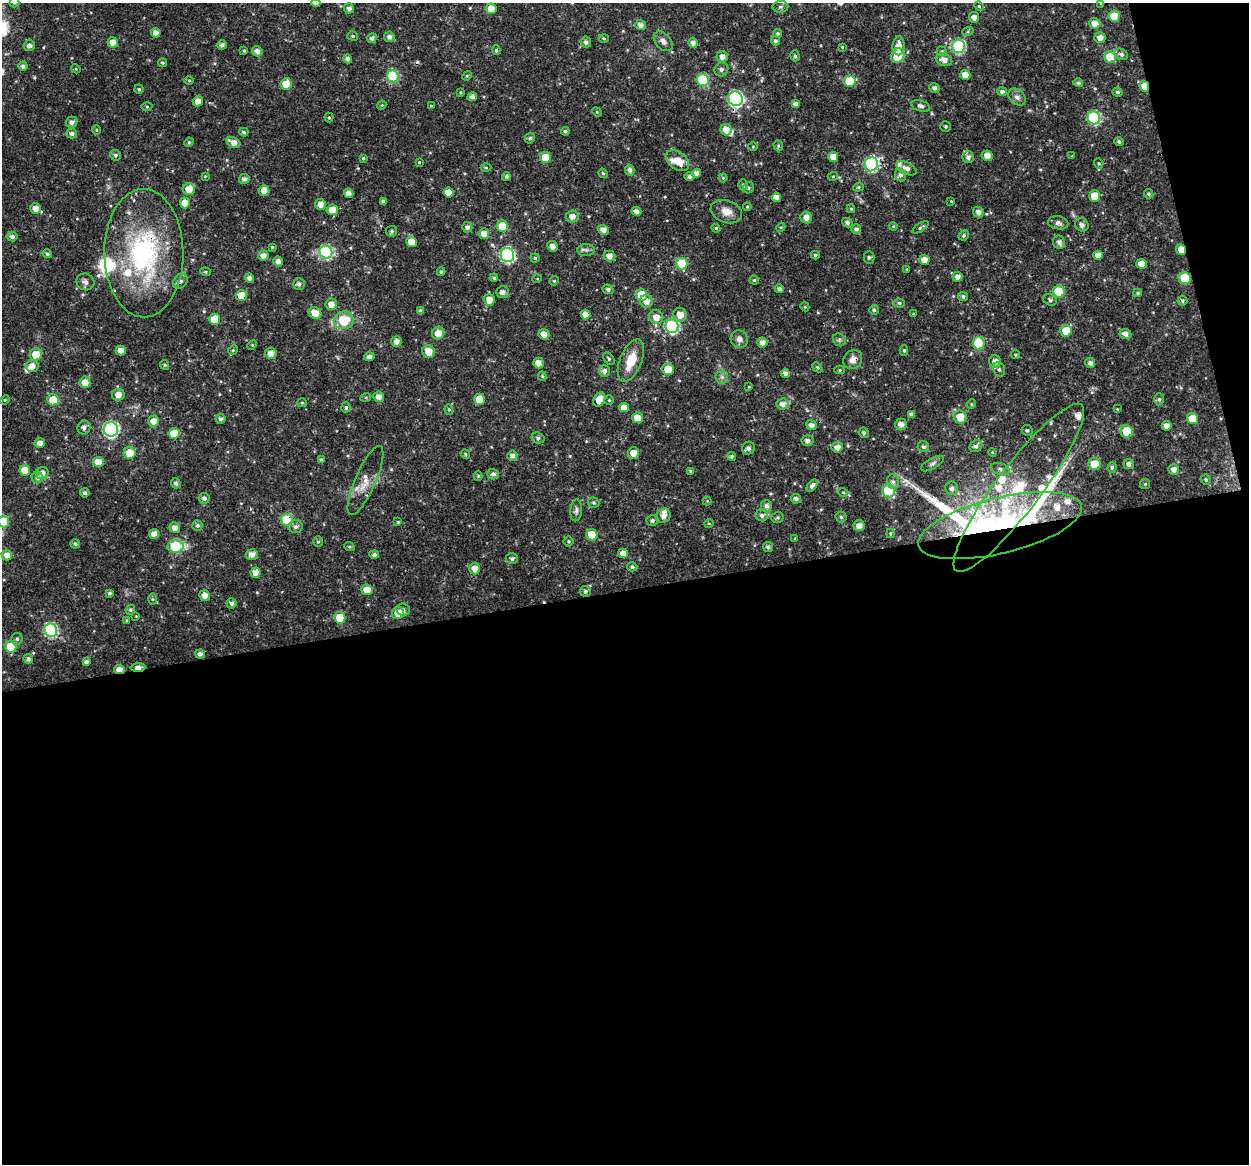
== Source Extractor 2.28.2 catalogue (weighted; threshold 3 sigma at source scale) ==
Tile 16 of 4 x 4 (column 4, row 4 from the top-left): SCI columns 3743-4989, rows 39-1200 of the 4991 x 4774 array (HDU 1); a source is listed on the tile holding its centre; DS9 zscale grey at full resolution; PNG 1251 x 1166 px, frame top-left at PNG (2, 3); each listed source drawn as its Kron ellipse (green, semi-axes under 4 px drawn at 4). Shown black and unused: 52% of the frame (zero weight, under 3 of 4 exposures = <1% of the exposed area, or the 3 px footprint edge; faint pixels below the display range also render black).
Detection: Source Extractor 2.28.2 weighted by HDU 2 'WHT'; one run over the whole footprint, this tile lists its part. Background 0.0238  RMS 0.0018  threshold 0.00808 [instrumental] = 3 sigma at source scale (4.5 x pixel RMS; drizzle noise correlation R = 1.50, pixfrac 1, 0.0396/0.0396 arcsec/px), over >= 5 px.
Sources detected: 388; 3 inside a brighter object's white glare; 2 cosmic-ray / hot-pixel residue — neither listed nor drawn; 18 inside a brighter listed object's ellipse — not listed separately; the other 365 listed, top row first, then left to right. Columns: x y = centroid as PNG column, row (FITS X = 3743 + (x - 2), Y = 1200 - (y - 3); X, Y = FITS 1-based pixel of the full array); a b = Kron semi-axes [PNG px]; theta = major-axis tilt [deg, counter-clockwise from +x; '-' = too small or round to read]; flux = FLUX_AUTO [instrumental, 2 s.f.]
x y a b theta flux
14 3 5 4 - 0.29
316 3 4 4 - 0.62
1101 3 4 3 - 0.17
979 6 5 4 - 0.22
780 7 8 6 -1 0.46
349 8 5 5 - 0.71
491 9 5 5 - 2.3
1114 16 6 5 - 4.2
974 17 5 5 - 0.94
1095 23 6 5 - 1.3
640 25 5 5 - 0.93
968 31 6 4 21 0.26
156 33 5 4 - 1
777 33 4 4 - 0.34
353 36 5 4 - 0.3
389 37 5 5 - 0.72
372 38 5 4 - 0.55
604 38 5 3 - 0.2
1100 38 5 5 - 1.1
663 41 11 7 -47 0.82
775 41 5 4 - 0.4
113 42 5 5 - 1.4
586 42 5 5 - 0.55
693 43 5 4 - 0.79
222 45 4 4 - 0.61
29 46 5 5 - 0.75
898 46 9 6 89 1.6
958 46 6 6 - 21
842 47 4 3 - 0.16
244 50 4 4 - 0.22
496 50 5 4 - 0.27
257 51 5 5 - 0.93
942 51 5 4 - 0.24
1121 54 7 5 -28 0.47
795 56 5 4 - 0.36
898 56 8 6 60 5.7
722 57 5 5 - 1.1
1110 57 6 5 - 5.3
348 59 4 4 - 0.58
944 60 8 6 -19 1.2
162 63 4 4 - 0.27
23 66 4 4 - 0.59
76 69 5 4 - 0.17
721 69 7 6 - 0.5
965 75 5 5 - 1.6
393 76 6 6 - 13
467 76 5 4 - 0.2
189 80 4 3 - 0.17
703 80 6 6 - 12
850 81 6 5 - 4.7
1078 83 5 4 - 0.44
286 84 6 5 - 3.4
1144 86 6 4 -63 2.3
934 88 5 5 - 0.55
139 89 5 4 - 0.29
1002 91 5 4 - 0.49
461 92 4 3 - 0.21
1118 92 5 4 - 0.32
472 97 5 4 - 0.8
1017 97 10 7 -42 0.74
735 99 7 7 - 27
198 101 5 5 - 1.1
795 104 4 4 - 0.6
382 105 5 3 - 0.17
431 106 3 2 - 0.12
921 106 10 5 -18 0.59
147 107 5 3 - 0.18
597 112 5 4 - 0.19
329 118 5 4 - 0.22
1094 118 6 6 - 19
72 122 6 5 - 0.75
945 127 5 5 - 0.29
96 130 5 3 - 0.16
726 130 6 5 - 1.7
565 131 4 3 - 0.36
244 132 5 4 - 0.32
72 133 5 5 - 0.57
530 138 5 5 - 0.43
189 142 5 4 - 0.19
234 142 7 5 -27 1.4
1119 142 4 4 - 0.39
778 146 6 4 -71 0.24
753 147 5 3 - 0.16
115 155 5 5 - 0.4
987 156 5 5 - 1.2
1072 156 3 3 - 0.13
545 157 5 5 - 2.9
833 157 5 5 - 1.6
968 157 6 6 - 0.58
363 158 4 4 - 0.28
677 161 13 8 -37 2.5
419 162 4 4 - 0.16
1099 163 5 4 - 0.25
871 164 7 6 - 25
486 167 5 3 - 0.19
907 168 11 6 -27 0.94
630 170 5 4 - 0.62
603 173 5 4 - 0.25
697 173 4 4 - 0.98
900 175 6 5 - 0.6
205 176 4 4 - 0.16
506 176 4 4 - 0.4
690 176 5 4 - 0.53
833 176 5 3 - 0.17
723 178 4 4 - 0.17
244 179 5 5 - 0.69
743 185 5 5 - 0.34
858 187 5 4 - 0.23
748 188 6 5 - 0.39
189 189 6 5 - 1.6
264 190 5 5 - 1.4
448 192 5 5 - 1.8
349 193 5 4 - 1
1149 194 5 4 - 0.3
1095 196 5 5 - 3.2
776 197 5 4 - 0.97
951 201 4 3 - 0.16
383 202 4 4 - 0.48
185 203 5 5 - 2.3
321 204 5 5 - 1.3
747 207 4 4 - 0.18
36 208 5 5 - 1.4
851 209 4 4 - 0.23
332 210 5 5 - 2.2
636 211 5 4 - 0.71
726 212 16 11 -18 1.6
978 212 5 5 - 0.84
572 216 6 6 - 1.2
806 218 6 5 - 1.2
847 223 5 4 - 0.48
1058 223 10 6 -9 0.69
1082 225 7 6 - 0.73
502 226 6 5 - 4.4
893 226 4 3 - 0.17
467 227 5 5 - 0.64
781 227 5 3 - 0.17
920 227 9 4 32 0.41
716 228 4 4 - 0.21
856 229 5 5 - 0.55
603 230 5 5 - 1.2
392 231 5 5 - 0.37
484 234 5 5 - 1.3
964 235 5 5 - 0.32
12 237 5 5 - 0.62
411 242 5 5 - 2.3
1059 242 7 6 - 0.75
553 246 5 5 - 0.93
272 247 4 4 - 0.21
1181 249 5 5 - 1.4
586 250 9 6 -1 0.54
326 252 7 6 - 23
144 253 64 39 -90 29
47 254 5 4 - 0.36
263 255 5 5 - 1.1
507 255 7 6 - 28
815 255 4 4 - 0.28
1098 255 4 4 - 1.2
609 256 6 5 - 1.1
869 257 6 5 - 0.33
535 258 4 4 - 0.29
924 260 5 5 - 1.3
278 261 5 4 - 0.85
682 264 6 5 - 7.7
1141 264 5 5 - 1.5
907 269 3 2 - 0.17
205 272 5 4 - 0.24
441 272 4 3 - 0.27
957 277 5 5 - 0.95
249 278 4 4 - 0.77
494 278 4 4 - 0.35
1185 278 6 6 - 6.4
537 279 5 3 - 0.15
754 280 4 4 - 0.24
180 281 8 6 47 0.55
554 281 5 4 - 0.24
85 282 9 8 - 0.67
299 284 6 6 - 0.58
608 289 5 5 - 0.46
779 289 5 4 - 0.6
503 292 6 5 - 0.87
1059 292 6 6 - 7.4
1138 293 4 3 - 0.28
641 295 6 6 - 5.6
241 296 5 5 - 3.1
963 296 5 4 - 0.43
489 300 6 6 - 1.6
1050 300 7 5 -31 0.37
646 301 6 6 - 1.3
1182 301 5 5 - 0.31
899 303 5 4 - 0.32
331 304 6 5 - 1.4
805 307 4 3 - 0.17
874 310 5 5 - 0.36
421 311 4 4 - 0.51
315 313 7 5 -33 2.1
914 314 4 3 - 0.18
585 315 5 4 - 1.3
680 315 7 6 - 1.6
656 317 7 7 - 1.5
215 319 5 5 - 4.1
344 320 10 9 - 4.9
672 326 7 6 - 23
1066 331 6 6 - 4
438 333 6 6 - 1.7
544 334 5 5 - 1.3
1125 334 6 5 - 0.95
739 339 9 8 - 0.94
839 340 7 6 - 0.39
396 341 5 5 - 0.95
762 343 5 5 - 0.98
979 343 6 6 - 8.3
252 345 5 4 - 0.2
233 350 5 4 - 0.22
904 350 5 4 - 0.29
121 351 5 5 - 1.4
428 352 6 6 - 2
271 353 6 5 - 1.2
36 355 6 6 - 3.5
1015 355 4 4 - 0.21
369 357 5 4 - 0.73
609 359 7 4 -53 0.3
853 360 10 9 - 1.1
631 361 22 11 68 3.8
995 361 6 6 - 1
538 363 5 5 - 1.2
1090 363 5 5 - 0.67
165 365 5 4 - 0.23
32 366 6 6 - 1.3
817 367 6 4 -44 0.26
668 369 6 6 - 3.5
999 369 7 6 - 0.47
840 370 5 4 - 0.25
604 371 5 5 - 0.67
785 373 4 4 - 0.73
542 376 4 4 - 0.21
722 377 6 6 - 0.54
85 382 6 5 - 1.9
749 387 4 3 - 0.16
118 395 6 6 - 1.4
366 397 5 3 - 0.2
379 397 5 5 - 1.1
479 399 5 5 - 2.8
1159 399 6 5 - 0.35
5 400 5 4 - 0.22
53 400 5 5 - 4.9
599 400 7 5 62 2.1
609 400 5 5 - 0.2
302 403 5 4 - 0.21
783 404 6 5 - 0.98
971 404 5 4 - 0.23
346 407 5 5 - 0.37
624 408 5 4 - 1.6
449 409 5 4 - 0.27
1117 409 4 4 - 0.15
911 414 4 4 - 0.6
960 417 6 6 - 2.5
638 418 5 5 - 2.2
1192 418 5 5 - 3.2
220 419 5 5 - 0.58
153 421 5 5 - 1.3
901 424 6 6 - 1
811 425 5 5 - 0.94
1167 426 5 4 - 1.1
84 427 7 6 - 0.75
111 429 7 7 - 33
1027 430 5 5 - 0.29
1127 431 6 6 - 6.2
174 433 5 5 - 2.5
864 433 5 5 - 0.4
538 438 6 5 - 0.44
807 441 6 5 - 0.71
40 443 5 5 - 0.92
976 446 7 5 42 0.53
837 447 5 5 - 1.1
923 447 6 5 - 0.44
748 448 6 6 - 0.62
992 452 4 3 - 0.17
130 453 6 6 - 3.2
633 453 5 5 - 1.5
465 454 5 4 - 0.2
512 455 5 5 - 0.75
731 456 4 4 - 0.34
321 460 4 4 - 0.42
98 462 5 5 - 2.4
932 464 12 5 29 0.6
1095 464 6 6 - 3.6
1129 464 5 5 - 0.75
1112 467 5 4 - 0.38
1000 469 9 5 -16 0.61
25 470 5 5 - 2.9
1174 470 5 5 - 1.1
691 471 4 4 - 0.35
42 473 6 5 - 1.1
493 474 6 5 - 0.58
478 476 5 4 - 0.23
37 478 5 5 - 0.59
365 480 37 10 66 2.7
1206 480 5 4 - 0.32
893 482 7 6 - 0.56
176 483 5 4 - 0.43
1145 484 5 5 - 0.24
812 486 7 4 52 0.56
952 488 7 6 - 0.72
1019 488 104 22 53 18
889 491 6 6 - 10
843 492 5 3 - 0.2
85 493 5 4 - 0.42
204 498 5 5 - 0.53
796 499 5 5 - 0.56
707 501 4 4 - 0.15
594 503 6 5 - 0.3
766 506 6 5 - 0.67
576 510 11 6 84 0.63
762 515 6 6 - 0.63
663 516 8 6 51 0.97
777 517 6 5 - 0.31
841 517 5 5 - 0.35
287 520 6 6 - 9
652 520 6 5 - 0.52
3 522 6 6 - 7.1
398 522 4 3 - 0.18
709 523 5 3 - 0.15
197 525 5 5 - 0.4
859 526 5 5 - 1.2
1000 526 84 28 14 35
175 527 5 5 - 1.1
296 527 7 6 - 0.61
890 533 4 3 - 0.21
154 534 5 5 - 1.1
592 535 5 5 - 3.5
795 539 4 3 - 0.17
568 541 5 5 - 0.26
318 542 5 5 - 0.27
75 544 5 4 - 0.34
176 546 8 6 4 11
349 546 5 3 - 0.2
768 547 5 5 - 0.54
623 553 5 4 - 1.3
252 554 6 5 - 1.1
7 555 5 5 - 1.2
374 555 5 4 - 0.58
512 558 6 5 - 0.5
632 567 5 4 - 0.44
474 569 6 5 - 1.4
255 573 5 5 - 1.3
367 590 6 5 - 2.3
585 591 5 5 - 0.37
110 593 3 3 - 0.34
204 596 5 5 - 1.3
153 599 6 4 -89 0.24
231 603 5 5 - 0.46
130 610 5 4 - 0.33
403 610 7 6 - 0.54
398 613 6 6 - 2.7
136 616 4 4 - 0.13
340 618 5 5 - 3.9
127 620 4 3 - 0.21
51 630 7 6 - 22
17 639 6 5 - 0.36
11 647 6 6 - 4.5
200 654 4 4 - 0.69
28 659 5 4 - 0.57
86 662 4 4 - 0.49
138 667 7 4 3 1.1
119 670 5 4 - 1.2
Overlapping masked pixels (flux is a lower limit): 11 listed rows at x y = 1144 86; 1181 249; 144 253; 507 255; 1185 278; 241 296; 853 360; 287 520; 1000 526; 138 667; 119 670
Isophote crosses this tile's border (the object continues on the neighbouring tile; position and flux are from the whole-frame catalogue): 4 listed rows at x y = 14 3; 316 3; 1101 3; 3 522